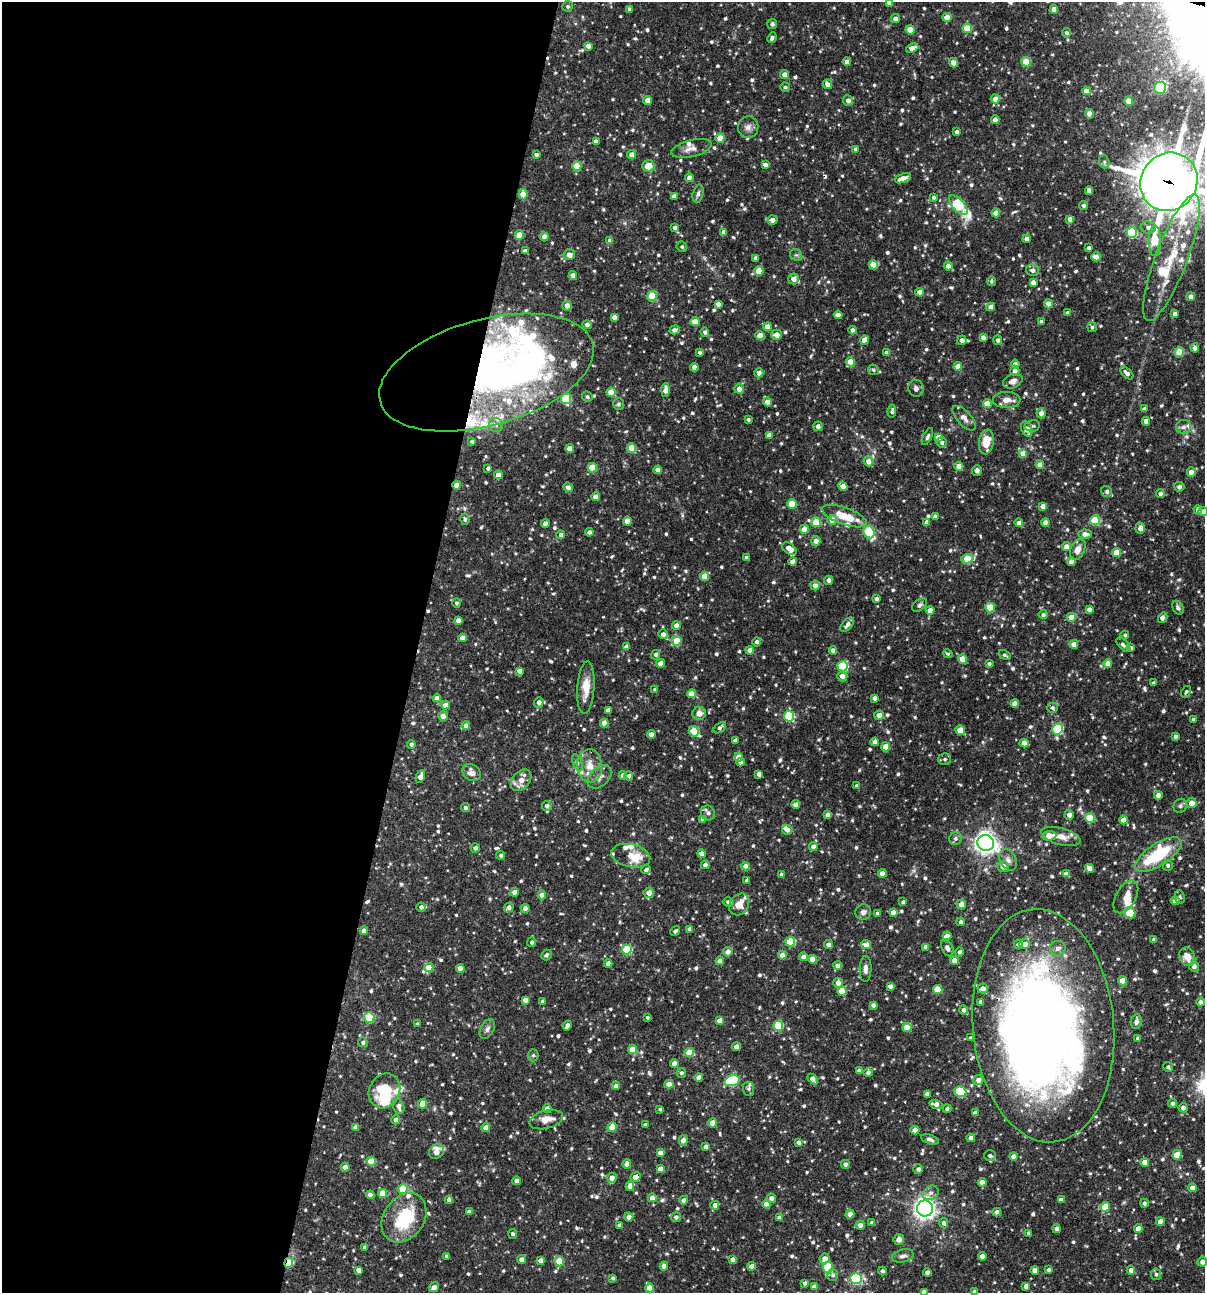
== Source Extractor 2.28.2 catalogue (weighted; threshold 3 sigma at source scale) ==
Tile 5 of 4 x 4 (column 1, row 2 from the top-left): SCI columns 251-1453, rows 2585-3875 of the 5188 x 5168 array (HDU 1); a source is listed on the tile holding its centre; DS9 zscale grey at full resolution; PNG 1207 x 1295 px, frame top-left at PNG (2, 2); each listed source drawn as its Kron ellipse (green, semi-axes under 4 px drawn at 4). Shown black and unused: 35% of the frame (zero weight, under 3 of 4 exposures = <1% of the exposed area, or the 3 px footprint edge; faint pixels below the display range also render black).
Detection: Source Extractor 2.28.2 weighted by HDU 2 'WHT'; one run over the whole footprint, this tile lists its part. Background 0.0835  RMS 0.0039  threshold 0.0176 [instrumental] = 3 sigma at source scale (4.5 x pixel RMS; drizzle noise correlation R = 1.50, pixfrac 1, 0.05/0.05 arcsec/px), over >= 5 px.
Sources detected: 955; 6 inside a brighter object's white glare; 1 cosmic-ray / hot-pixel residue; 1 long thin detection or spike segment (spike, bleed or trail) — neither listed nor drawn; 37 inside a brighter listed object's ellipse — not listed separately; of the other 910, all 500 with FLUX_AUTO >= 0.77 (the completeness limit of this list) listed and drawn (410 fainter detections not listed), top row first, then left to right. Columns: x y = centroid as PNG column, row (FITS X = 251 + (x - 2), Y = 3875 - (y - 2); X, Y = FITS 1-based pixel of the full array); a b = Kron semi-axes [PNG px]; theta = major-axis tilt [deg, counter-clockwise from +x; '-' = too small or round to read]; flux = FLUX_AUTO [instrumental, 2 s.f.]
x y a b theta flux
889 3 4 4 - 1.6
568 6 5 5 - 0.77
630 9 4 4 - 1.4
1054 10 4 4 - 2.1
947 17 5 4 - 3.6
895 19 4 4 - 2.1
772 24 5 5 - 1.2
967 28 5 4 - 11
910 30 4 4 - 6.7
1067 33 4 4 - 0.96
772 38 5 4 - 0.9
588 46 4 4 - 2.4
912 48 6 4 23 3.4
847 62 4 4 - 1.9
1026 62 5 5 - 14
953 63 5 4 - 2.2
784 75 4 4 - 2.3
827 84 5 4 - 2.2
785 87 5 4 - 0.85
1160 88 6 6 - 28
1086 91 4 4 - 2.8
995 99 4 4 - 3
648 100 4 4 - 3.3
848 100 5 5 - 2
1129 101 4 4 - 5
1089 114 5 4 - 2.4
995 120 4 4 - 2.5
748 127 11 10 - 2.1
957 132 4 3 - 1.3
720 138 4 4 - 6.5
596 142 4 4 - 2.3
691 148 21 8 14 2.8
855 149 4 3 - 0.89
536 155 4 3 - 1.1
632 155 4 4 - 3.1
1104 162 7 5 -71 0.81
765 165 4 4 - 1.6
577 166 5 4 - 11
648 166 6 6 - 4.6
689 178 4 4 - 2.6
903 178 8 4 23 2.9
1169 182 30 28 53 1100
1089 191 4 4 - 2.5
523 194 5 4 - 5.7
698 194 9 5 75 1
674 196 4 4 - 1.7
934 197 4 3 - 0.85
958 205 12 6 -47 38
1084 205 4 4 - 0.96
996 213 4 4 - 4.9
1070 219 4 4 - 1.8
772 220 5 4 - 2.1
1148 227 7 6 - 1.6
675 228 4 4 - 1.6
724 232 4 4 - 2.3
1132 233 5 5 - 28
519 235 4 4 - 6.1
544 237 4 4 - 3
1027 239 4 4 - 1.8
610 241 4 4 - 2.9
1155 241 15 6 90 11
682 247 5 5 - 0.77
1089 248 4 3 - 0.94
525 251 4 3 - 1.1
569 255 6 5 - 3
796 255 6 5 - 0.88
1096 257 5 4 - 2.9
756 258 4 4 - 1.6
1172 258 67 16 69 23
873 265 4 4 - 5.5
948 266 4 4 - 2.2
1033 270 6 6 - 1.9
759 271 5 4 - 9.4
573 275 4 4 - 3
794 279 5 5 - 2.9
991 281 5 4 - 0.83
1033 283 4 4 - 2.6
920 292 4 4 - 3.3
652 296 5 4 - 14
1191 297 4 4 - 2.6
718 304 4 4 - 2.2
1048 304 4 4 - 2.9
567 306 5 4 - 2.6
991 307 4 4 - 2.3
1068 313 4 3 - 1.2
1175 314 4 4 - 1.8
838 315 4 4 - 2.4
614 317 4 4 - 2.5
1041 321 4 3 - 0.9
695 322 4 4 - 5.4
587 325 4 4 - 1.5
767 327 4 4 - 4
1092 327 5 4 - 0.8
675 330 5 4 - 2.6
853 330 4 4 - 1.5
705 332 4 4 - 1.2
776 335 5 5 - 2.9
760 336 4 4 - 5.7
983 337 4 4 - 1.6
865 340 4 4 - 3.5
962 340 5 4 - 2
998 340 5 4 - 1.2
1195 348 4 4 - 1.5
700 352 3 3 - 0.93
1179 352 5 4 - 10
887 353 4 4 - 2.8
850 362 4 4 - 6.7
1015 364 4 4 - 1.4
958 366 4 4 - 4.4
694 367 4 4 - 2.4
873 370 5 5 - 0.94
1015 371 5 4 - 1.6
486 372 110 53 15 250
759 373 4 4 - 2.1
1127 373 8 4 -43 1.6
1013 381 10 7 21 2.1
916 388 8 7 - 1.4
739 389 5 4 - 2.6
665 390 7 4 87 3.1
611 392 4 4 - 6.4
587 397 5 5 - 0.8
566 399 5 5 - 20
1007 400 14 8 0 3.2
767 402 4 4 - 2.8
987 403 4 4 - 5.9
618 404 6 5 - 0.88
1144 409 4 4 - 1.4
892 411 6 4 81 0.83
1041 413 5 4 - 2.7
964 418 15 7 -47 2.1
748 419 4 4 - 0.78
1146 421 4 4 - 2.4
496 425 7 7 - 1.2
818 426 5 4 - 1.5
1032 426 8 5 8 0.81
1183 427 7 7 - 1.7
1027 429 8 5 -67 3.5
769 435 4 4 - 2.4
927 437 9 4 63 0.8
938 437 4 4 - 3.2
472 441 3 3 - 0.79
986 442 12 7 81 7
942 443 5 5 - 1
631 448 4 4 - 8.2
570 449 4 4 - 3.9
1023 454 4 4 - 6.2
869 461 5 5 - 2.6
1040 465 4 4 - 3.3
959 466 4 4 - 2.9
488 468 4 4 - 0.89
592 468 5 4 - 13
658 470 4 4 - 2.6
977 470 5 5 - 1.1
1191 472 5 4 - 3
498 475 4 4 - 2.7
457 485 4 4 - 4.5
843 486 5 4 - 2.7
568 487 5 4 - 1.8
1179 487 5 5 - 1.3
1107 491 6 5 - 1.2
1160 494 4 4 - 1.6
596 497 4 4 - 3.2
792 504 5 4 - 10
1043 506 4 4 - 2.4
1198 510 4 4 - 1.8
1203 512 5 4 - 2.6
844 516 24 8 -20 9.1
935 516 4 3 - 1.1
465 519 5 4 - 0.87
832 520 5 5 - 4.2
1095 520 5 5 - 15
627 521 4 4 - 4.5
816 522 5 5 - 13
927 522 4 4 - 2.3
1019 523 4 4 - 1.7
1045 523 4 4 - 2.7
545 524 4 4 - 3.1
1140 528 5 4 - 2.4
804 529 4 4 - 4.5
589 532 4 4 - 1.3
869 532 6 5 - 30
1085 534 7 4 -5 1.9
561 535 4 4 - 1.4
816 541 5 4 - 2.6
1067 547 4 4 - 3
789 549 8 5 -34 4.1
1078 549 11 7 66 2.7
1116 552 4 4 - 6.3
746 558 4 3 - 0.83
967 559 6 5 - 12
793 562 4 4 - 2.5
1071 562 4 4 - 2.6
704 576 4 4 - 5.3
829 580 4 4 - 1.7
815 585 5 4 - 2.2
876 599 4 4 - 1.2
456 603 4 4 - 0.85
920 605 8 5 39 1
990 607 5 4 - 12
1178 608 7 5 -61 1.1
1089 609 4 4 - 1.6
930 610 4 4 - 3.5
1043 615 4 4 - 1.2
1071 617 4 4 - 5.5
1163 618 5 4 - 2.4
458 620 4 4 - 2.1
847 625 8 5 47 1.8
676 626 4 4 - 2.5
663 634 5 4 - 1.6
1125 635 4 4 - 0.77
462 638 4 4 - 3.6
676 641 5 5 - 8.8
757 642 5 4 - 1.3
1074 644 4 4 - 3
1123 645 9 4 -46 0.93
627 647 4 4 - 2.3
1131 648 4 4 - 0.87
750 650 4 4 - 2.4
833 650 4 4 - 2.1
948 654 5 4 - 0.8
656 655 5 4 - 0.87
1005 655 6 4 -29 0.79
963 659 4 4 - 8.5
660 663 4 4 - 3.8
989 663 4 3 - 1
1108 664 4 4 - 3.8
843 666 5 5 - 28
519 671 4 4 - 2.3
842 676 5 5 - 2.2
1154 683 4 3 - 1
586 688 26 8 86 6.5
655 690 4 4 - 1.3
1186 692 6 4 62 0.79
691 694 4 4 - 5.4
437 698 4 4 - 2.2
874 698 4 4 - 1.4
539 702 5 5 - 2
1014 703 4 4 - 2.6
445 705 4 4 - 4
1052 708 5 5 - 0.98
608 710 4 4 - 2
699 713 7 6 - 3
879 715 5 4 - 3.5
443 716 5 4 - 2.4
789 716 5 5 - 28
1193 719 3 3 - 0.78
604 723 4 4 - 4.5
466 726 4 4 - 2.6
720 728 7 4 37 1.2
1058 729 5 5 - 28
960 730 5 4 - 7.4
694 731 5 5 - 16
651 734 4 4 - 2.6
1175 736 4 3 - 1.2
735 740 4 4 - 2
875 742 4 4 - 2.7
1024 743 5 4 - 2.8
411 744 4 4 - 0.98
886 747 4 4 - 6
739 757 4 4 - 4.3
945 759 6 6 - 0.9
741 762 4 4 - 2.1
577 763 9 4 -68 1
590 766 17 12 -88 5.6
472 773 10 8 -37 2.8
759 774 4 4 - 1.7
623 775 4 4 - 2.4
420 776 7 4 68 2.8
629 776 4 4 - 1.3
600 777 14 9 44 2.4
521 780 12 8 50 4.8
857 786 4 3 - 0.79
1158 795 4 4 - 2.6
1192 803 5 5 - 3.6
796 805 4 4 - 3.2
547 806 5 5 - 1.4
1180 806 7 6 - 1
465 808 4 4 - 0.94
708 813 8 6 -59 1.1
828 815 4 4 - 2.4
1069 815 5 4 - 2.1
1090 818 5 5 - 15
703 819 4 4 - 2.6
1124 820 4 4 - 3.9
787 830 5 5 - 2.5
1049 836 7 4 4 4.5
1061 836 20 8 -15 4.4
955 838 6 6 - 1.1
986 843 8 8 - 220
813 846 4 4 - 1.7
475 848 4 4 - 1.4
701 854 4 4 - 2.2
1158 854 26 11 33 20
501 855 4 4 - 0.88
631 856 20 11 -13 6.7
1008 860 11 8 -58 1.9
705 865 4 4 - 1.8
1168 865 5 5 - 0.89
745 866 4 4 - 2.7
1003 866 5 5 - 2.7
1090 868 4 4 - 2.8
646 869 5 4 - 1.1
882 873 4 4 - 4.1
1066 874 4 4 - 2.4
782 875 4 4 - 2
747 880 4 4 - 1.8
514 892 4 4 - 2.5
649 893 5 5 - 3
542 895 4 4 - 4.2
1126 897 18 10 60 3.9
1180 897 7 5 -81 0.81
1175 901 4 4 - 2.7
728 902 5 4 - 1.8
903 902 4 3 - 0.99
739 904 12 9 55 3.9
961 904 4 4 - 2.8
421 907 4 4 - 1.1
509 908 5 4 - 1.7
525 908 4 4 - 1.6
863 912 8 7 - 1.7
877 913 4 4 - 1
893 913 4 4 - 3.1
1130 913 6 5 - 12
961 922 4 4 - 1
690 929 4 4 - 1.7
364 931 4 4 - 2.4
675 931 5 4 - 0.94
947 936 4 4 - 2.5
1154 940 4 4 - 1.9
532 942 5 4 - 0.99
790 942 5 5 - 16
1018 944 5 4 - 1.3
1025 944 5 5 - 2.9
829 945 4 4 - 1.9
866 945 5 4 - 3.2
925 947 4 4 - 1.5
947 948 9 5 -64 2
1058 948 8 7 - 1.9
627 950 5 5 - 22
728 952 4 4 - 2.5
960 952 4 4 - 0.89
546 955 5 5 - 0.81
782 955 4 4 - 3.2
804 957 4 4 - 2.2
1187 957 10 7 -60 4.1
812 959 4 4 - 4.6
720 961 4 4 - 2.4
955 961 4 4 - 4.3
608 964 4 4 - 2.4
838 966 4 4 - 2.5
1194 966 5 5 - 1.7
429 968 4 4 - 7.8
460 968 4 4 - 3.2
865 969 13 6 89 1.9
1123 981 4 4 - 6.5
838 983 5 4 - 2.3
890 986 4 4 - 1.6
938 989 4 4 - 9.9
983 989 5 5 - 2.5
842 991 4 4 - 8.4
525 1000 4 4 - 2.6
542 1001 3 3 - 0.79
981 1002 4 4 - 1.8
1201 1002 4 4 - 1.6
873 1005 4 4 - 1.4
964 1010 4 4 - 1.4
369 1017 5 5 - 21
647 1017 3 3 - 0.78
720 1021 4 4 - 4.5
1136 1022 7 5 80 1.5
417 1024 3 3 - 0.87
567 1025 5 4 - 1.7
778 1026 5 5 - 20
1043 1026 117 70 -85 440
907 1027 4 4 - 8.9
487 1029 11 6 61 1.5
971 1038 3 3 - 0.83
1138 1038 4 3 - 1.2
363 1042 5 4 - 1
736 1047 4 4 - 3.3
633 1050 4 4 - 8
689 1052 4 4 - 8.8
533 1055 6 5 - 0.8
674 1063 4 4 - 2.6
1168 1067 5 4 - 0.92
859 1071 4 4 - 1.9
681 1073 5 5 - 1
868 1073 4 4 - 1.2
699 1077 4 4 - 2.8
813 1079 6 4 -42 2.9
978 1080 5 5 - 2.4
732 1081 8 5 16 32
669 1084 4 4 - 4.8
616 1086 4 4 - 2.4
748 1089 7 5 -86 0.87
384 1091 18 15 63 17
960 1092 6 5 - 24
927 1094 4 4 - 2.6
1172 1103 4 4 - 1.2
423 1104 4 4 - 8.5
936 1104 6 4 -17 2.2
399 1106 7 5 -69 2.2
1183 1108 4 4 - 2
547 1109 4 4 - 2.6
660 1109 3 3 - 0.78
947 1109 4 4 - 0.88
975 1113 4 4 - 2
396 1120 4 4 - 2.5
546 1120 17 9 15 5
713 1123 4 4 - 4.6
645 1125 4 4 - 1.4
356 1127 4 4 - 2.5
612 1127 5 4 - 7.5
486 1128 4 4 - 4.5
915 1130 4 4 - 4.6
971 1138 4 4 - 2.4
930 1139 9 4 -17 1.1
683 1140 5 4 - 2.9
798 1142 4 4 - 1.3
706 1147 4 4 - 2.3
436 1151 8 6 40 5.2
660 1153 4 4 - 2.3
1177 1155 5 4 - 6.7
990 1156 6 5 - 1.1
1013 1156 4 4 - 2.5
371 1161 4 4 - 9.7
1145 1162 4 4 - 3.5
627 1164 4 4 - 3
845 1164 4 4 - 1.5
345 1167 4 4 - 3.2
660 1169 4 4 - 2.6
918 1169 5 4 - 1.5
635 1177 5 4 - 3
612 1178 5 4 - 2.5
517 1181 4 4 - 2.6
982 1182 4 4 - 3.6
630 1186 5 4 - 2.8
1192 1188 4 4 - 2.5
403 1189 5 5 - 16
383 1193 4 4 - 7.3
931 1193 8 7 - 1.4
370 1195 4 4 - 2.6
652 1198 4 4 - 2.5
771 1198 5 4 - 1.7
449 1200 4 4 - 1.9
684 1200 4 4 - 1.9
1061 1200 4 4 - 1.9
1144 1203 4 4 - 0.99
766 1204 4 4 - 3.1
715 1205 4 4 - 2.3
1105 1207 5 4 - 7.8
925 1208 8 8 - 200
469 1212 4 4 - 2.1
997 1212 4 4 - 1.9
850 1214 4 4 - 3.7
629 1217 4 4 - 2.6
676 1217 5 5 - 1.3
404 1218 27 20 56 22
780 1218 4 4 - 2.7
1160 1222 4 4 - 4
872 1223 4 4 - 1.6
944 1223 5 4 - 1.2
619 1225 4 4 - 1.4
860 1225 4 4 - 2.5
1056 1229 4 4 - 1.5
1138 1229 4 4 - 3
1029 1233 4 3 - 1.1
513 1234 5 4 - 1.2
899 1239 5 5 - 1.7
365 1247 4 3 - 0.89
447 1256 4 3 - 0.98
903 1256 11 6 14 1.6
982 1256 4 4 - 2.8
522 1259 4 4 - 2.6
825 1259 5 5 - 2.9
733 1260 4 4 - 2.4
541 1261 4 4 - 3.1
559 1261 5 4 - 10
1202 1262 5 5 - 2.1
289 1263 5 4 - 10
664 1266 4 4 - 3
752 1266 4 4 - 2.9
828 1268 6 5 - 17
358 1270 4 4 - 2.4
1049 1270 4 3 - 0.81
1131 1270 4 4 - 2.3
882 1271 4 4 - 0.94
1035 1271 4 4 - 2.9
927 1272 4 4 - 1.4
1156 1274 6 5 - 0.85
833 1275 6 5 - 0.93
613 1278 4 3 - 0.86
856 1278 5 5 - 43
804 1283 4 4 - 1.1
1026 1286 4 4 - 2.3
434 1287 5 4 - 2
814 1287 4 4 - 2
650 1288 4 4 - 7
974 1291 3 3 - 0.91
924 1292 4 4 - 2.4
Overlapping masked pixels (flux is a lower limit): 7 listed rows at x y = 1169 182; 486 372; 457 485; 844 516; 1043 1026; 635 1177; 289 1263
Isophote crosses this tile's border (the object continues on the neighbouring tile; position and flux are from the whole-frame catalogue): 7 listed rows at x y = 889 3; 1169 182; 1172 258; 1203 512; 1202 1262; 974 1291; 924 1292